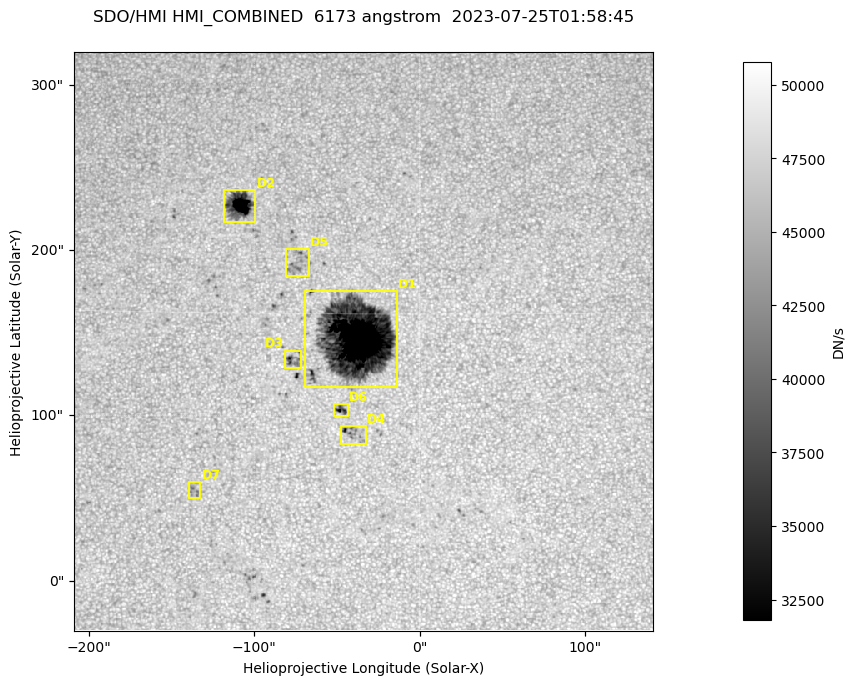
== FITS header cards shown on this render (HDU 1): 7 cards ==
TELESCOP= 'SDO/HMI '           / Telescope
INSTRUME= 'HMI_COMBINED'       / For HMI: HMI_SIDE1, HMI_FRONT2, or HMI_COMBINED
WAVELNTH=                6173. / [angstrom] Wavelength
DATE-OBS= '2023-07-25T01:58:45.900' / [ISO] Observation date {DATE__OBS}
CTYPE1  = 'HPLN-TAN'           / CTYPE1: HPLN
CTYPE2  = 'HPLT-TAN'           / CTYPE2: HPLT
BUNIT   = 'DN/s    '           / Physical Units

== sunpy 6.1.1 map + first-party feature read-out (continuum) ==
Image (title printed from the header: SDO/HMI HMI_COMBINED  6173 angstrom  2023-07-25T01:58:45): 695 x 695 px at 0.504 arcsec/px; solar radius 945 arcsec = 1874 px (partial field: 4.4% of the solar disc is inside the frame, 100% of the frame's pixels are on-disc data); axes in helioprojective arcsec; data unit DN/s (BUNIT, on the colour bar)
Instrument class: CONTINUUM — white-light / continuum photospheric image (CONTENT/OBS_TYPE)
Dark features (sunspots / pores): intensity divided by the frame's on-disc median (partial field: no limb-darkening profile); local-median window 302 px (8% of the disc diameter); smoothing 3 px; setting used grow <= 0.95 with closing radius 3 px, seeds <= 0.88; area >= 120 px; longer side >= 8 px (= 4 arcsec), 4 px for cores <= 0.7; partial field; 7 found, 7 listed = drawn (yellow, D1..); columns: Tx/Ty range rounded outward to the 2 arcsec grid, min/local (2 s.f., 1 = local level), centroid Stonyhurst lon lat
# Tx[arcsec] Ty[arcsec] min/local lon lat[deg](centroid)
D1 -70..-12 116..176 0.13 -2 +14
D2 -120..-98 216..238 0.27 -7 +19
D3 -82..-70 128..140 0.72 -5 +13
D4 -48..-32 82..94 0.73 -2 +11
D5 -82..-66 184..202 0.8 -5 +17
D6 -52..-42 98..108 0.67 -3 +11
D7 -140..-132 50..60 0.86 -8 +8